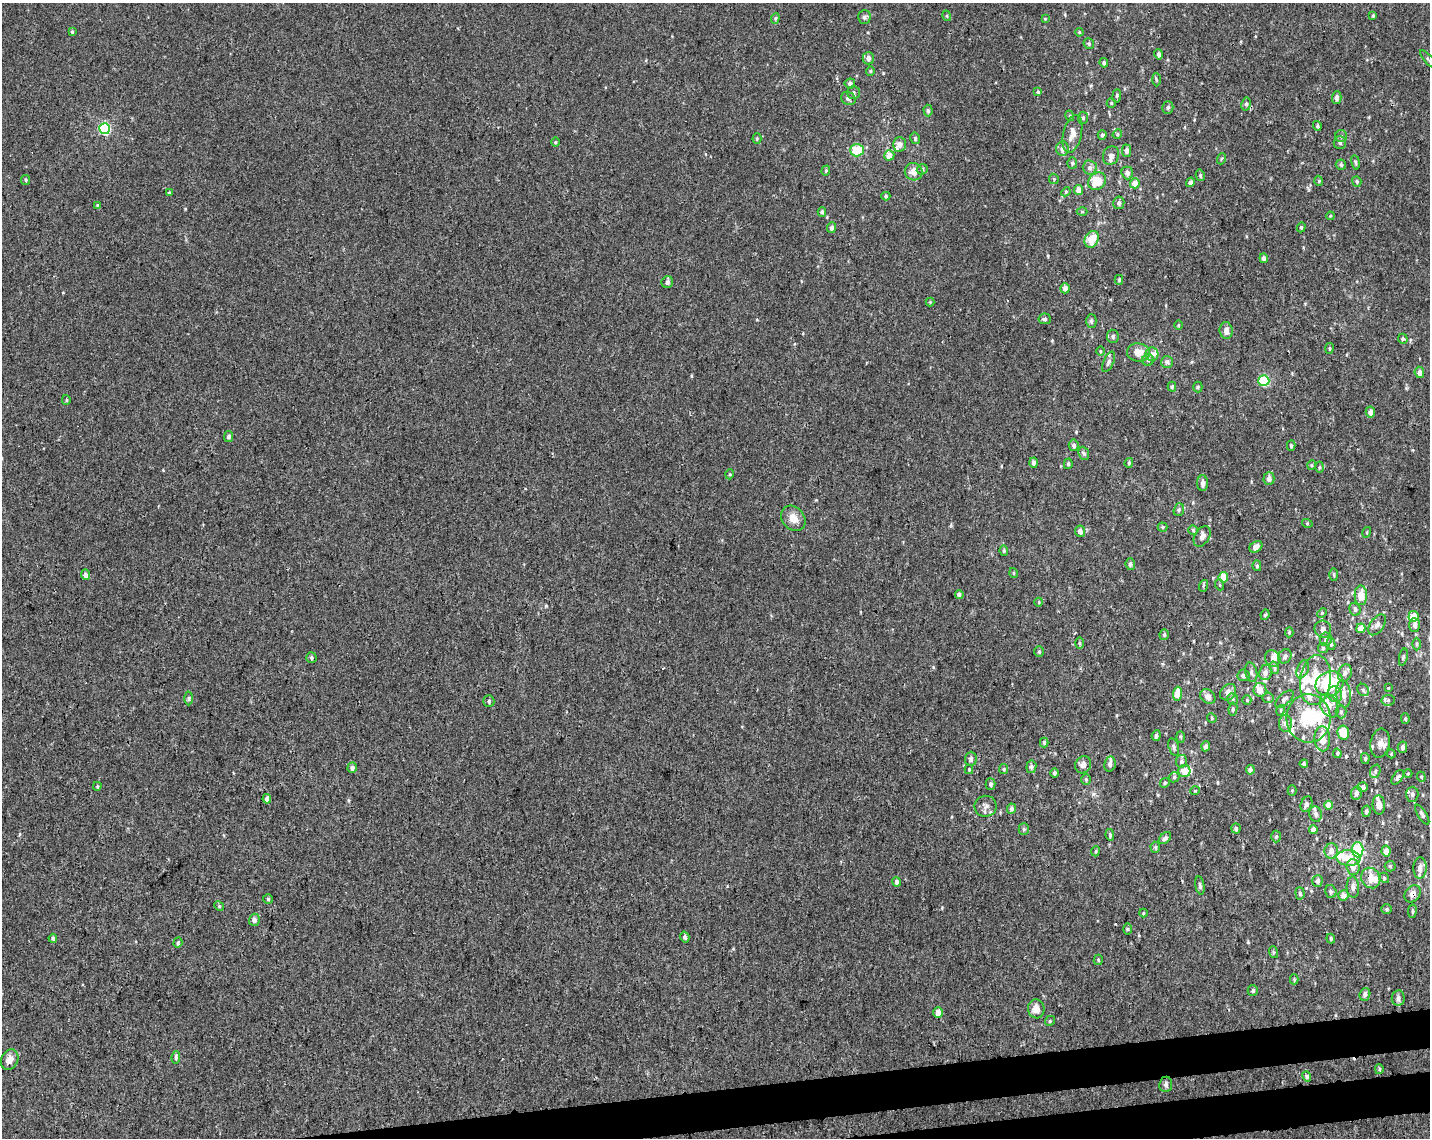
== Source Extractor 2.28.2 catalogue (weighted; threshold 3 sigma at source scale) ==
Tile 5 of 3 x 4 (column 2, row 2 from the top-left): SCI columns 1446-2873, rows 2331-3466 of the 4361 x 4660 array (HDU 1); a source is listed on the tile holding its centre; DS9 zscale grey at full resolution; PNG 1432 x 1140 px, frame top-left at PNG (2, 3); each listed source drawn as its Kron ellipse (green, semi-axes under 4 px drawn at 4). Shown black and unused: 3% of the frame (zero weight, under 3 of 4 exposures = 5% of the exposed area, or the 3 px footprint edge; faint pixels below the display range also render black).
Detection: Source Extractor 2.28.2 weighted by HDU 2 'WHT'; one run over the whole footprint, this tile lists its part. Background 0.00155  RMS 0.004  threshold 0.018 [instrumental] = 3 sigma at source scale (4.5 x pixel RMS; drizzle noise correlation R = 1.50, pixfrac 1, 0.0396/0.0396 arcsec/px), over >= 5 px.
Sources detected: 298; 1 inside a brighter object's white glare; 2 cosmic-ray / hot-pixel residue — neither listed nor drawn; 19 inside a brighter listed object's ellipse — not listed separately; the other 276 listed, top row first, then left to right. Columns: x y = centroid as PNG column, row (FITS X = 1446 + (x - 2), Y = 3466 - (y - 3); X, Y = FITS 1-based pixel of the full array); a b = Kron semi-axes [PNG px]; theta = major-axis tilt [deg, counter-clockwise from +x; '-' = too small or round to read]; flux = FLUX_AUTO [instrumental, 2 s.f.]
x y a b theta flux
1373 15 3 3 - 0.42
947 16 5 3 - 0.41
864 17 7 6 - 1
775 18 5 4 - 0.52
1045 19 3 3 - 0.32
72 32 4 4 - 0.51
1079 32 4 3 - 0.37
1089 44 5 5 - 0.65
1159 54 5 4 - 1.2
868 58 6 5 - 1.8
1428 59 11 3 -48 0.7
1104 63 5 4 - 0.82
870 71 5 4 - 0.45
1156 80 7 3 -89 0.51
850 83 5 5 - 0.99
1038 92 4 4 - 0.46
853 93 6 6 - 0.86
1117 96 7 3 82 0.57
1337 98 6 4 88 1.4
848 99 8 6 -28 1.1
1111 103 5 4 - 0.5
1246 104 6 5 - 0.87
1168 108 6 5 - 0.93
928 111 6 4 -87 0.76
1070 116 5 3 - 0.45
1083 118 6 5 - 0.78
1317 126 5 4 - 0.61
105 129 5 5 - 41
1072 134 19 9 77 4
1117 134 5 4 - 0.54
1102 135 5 4 - 0.71
1341 136 6 6 - 0.78
757 138 5 4 - 0.49
915 138 6 4 -76 0.77
555 142 4 3 - 0.4
1340 142 6 6 - 1
899 144 7 6 - 2
1062 149 7 6 - 2.5
857 150 7 6 - 11
1127 151 6 4 90 1.4
889 155 5 5 - 3.6
1111 155 9 8 - 1.7
1221 159 5 3 - 0.43
1356 162 7 3 -80 0.55
1072 163 5 5 - 0.72
1341 164 5 5 - 0.91
1090 168 7 7 - 1.4
922 169 6 5 - 0.61
826 171 5 4 - 0.49
914 172 9 8 - 3.1
1127 173 6 5 - 1.6
1200 175 6 4 -78 0.61
1054 179 5 5 - 0.54
26 180 5 4 - 0.52
1097 181 10 8 44 9.5
1319 181 5 3 - 0.4
1357 181 5 4 - 0.66
1190 182 5 4 - 1.1
1135 183 5 5 - 3.4
1079 190 5 4 - 3.3
1066 192 5 4 - 0.46
170 193 4 4 - 0.59
886 196 4 4 - 0.56
1119 203 6 5 - 1.2
98 205 4 4 - 0.74
822 212 5 4 - 0.63
1082 212 5 3 - 0.39
1330 216 4 3 - 0.33
1301 227 5 4 - 0.49
832 228 5 4 - 1.2
1092 239 9 6 64 6.4
1264 258 5 4 - 1.5
1119 280 5 4 - 0.55
667 282 6 5 - 1.4
1065 288 5 4 - 1.7
930 302 4 4 - 0.41
1045 319 6 5 - 0.85
1091 321 6 5 - 0.99
1178 325 5 3 - 0.35
1226 331 8 6 -84 2
1113 336 6 6 - 0.94
1403 339 5 4 - 0.76
1329 348 5 3 - 0.43
1100 351 5 3 - 0.37
1138 353 11 9 -8 4.1
1152 354 7 6 - 2
1148 360 5 5 - 0.8
1109 362 11 5 65 1.1
1167 362 6 6 - 1.5
1419 372 5 5 - 1.8
1264 381 5 5 - 30
1172 387 5 4 - 0.59
1198 387 5 4 - 0.6
66 400 5 4 - 0.56
1370 412 5 5 - 2.1
229 437 5 4 - 1.1
1074 445 6 5 - 1.2
1291 446 5 4 - 0.62
1084 453 7 5 -67 0.68
1033 463 5 4 - 1.2
1129 463 5 3 - 0.57
1068 464 5 4 - 0.58
1312 465 5 4 - 0.47
1319 467 5 3 - 0.44
730 474 5 3 - 0.35
1269 479 6 5 - 1.8
1203 483 8 5 90 1.7
1179 510 6 5 - 0.75
793 518 14 11 -50 3.9
1307 523 5 3 - 0.4
1163 527 5 4 - 0.59
1193 530 5 4 - 0.56
1080 531 5 5 - 1.9
1367 532 5 3 - 0.37
1202 536 11 7 59 1.8
1256 547 7 5 33 2.3
1004 551 5 4 - 0.6
1130 564 6 5 - 0.86
1257 566 5 4 - 0.69
1014 573 5 3 - 0.33
85 575 5 4 - 1.4
1334 575 6 3 -89 0.46
1223 577 5 4 - 6
1220 585 5 3 - 0.41
1203 586 6 4 72 0.5
959 595 4 4 - 1.4
1361 595 10 6 -88 5.3
1039 602 4 3 - 0.3
1355 609 6 5 - 1.1
1322 613 5 4 - 0.56
1265 615 5 3 - 0.57
1413 616 5 5 - 6.3
1377 625 12 6 56 1.7
1415 625 7 5 -88 1.8
1361 628 5 4 - 4.5
1323 629 9 8 - 1.7
1289 632 5 4 - 0.59
1164 635 5 4 - 0.75
1326 639 7 6 - 1.2
1079 643 6 4 -89 0.5
1331 644 6 4 -80 0.83
1417 644 6 4 90 0.64
1323 648 5 5 - 0.61
1039 652 5 4 - 0.56
1285 656 7 6 - 1.3
1403 657 9 3 78 0.64
311 658 5 5 - 0.78
1273 659 8 7 - 2.6
1275 668 6 4 -71 0.65
1303 669 9 5 69 1.4
1251 672 10 6 -76 1.2
1265 673 7 6 - 1.7
1345 673 9 6 71 1.5
1244 675 6 6 - 1.2
1315 680 25 15 82 11
1329 684 14 12 25 27
1388 688 4 3 - 0.34
1260 690 7 6 - 3.3
1363 690 7 5 -48 0.78
1228 692 9 7 48 2.2
1177 694 7 4 88 6.6
1335 694 8 7 - 1.6
1343 694 13 7 -84 3.1
1208 697 8 6 -36 2.2
189 698 7 3 89 0.57
1268 698 5 5 - 0.66
1233 699 6 5 - 0.71
1284 699 11 5 42 1.3
1247 700 4 4 - 0.5
1388 700 7 5 8 0.71
489 701 5 5 - 0.87
1329 705 12 8 -65 3.4
1233 709 6 4 82 0.71
1281 710 5 3 - 0.47
1341 712 6 5 - 0.72
1212 718 5 4 - 0.52
1308 718 24 22 90 20
1405 719 5 4 - 0.54
1285 723 8 6 88 1.7
1343 733 7 5 -80 5.4
1156 736 5 4 - 0.92
1180 737 5 4 - 0.53
1322 739 12 7 -87 5.9
1044 742 5 3 - 0.58
1380 743 14 9 80 3
1206 746 5 4 - 1.4
1174 747 9 5 -73 0.88
1402 747 5 4 - 1
1337 753 5 4 - 0.59
1391 754 4 4 - 0.43
1365 758 5 4 - 0.61
971 759 7 6 - 1.3
1181 761 6 5 - 1.1
1110 764 7 5 81 1.4
1304 764 4 4 - 0.67
1083 765 9 7 62 2
1031 767 6 5 - 0.89
352 768 5 4 - 1.3
969 769 4 4 - 0.41
1004 769 5 4 - 0.5
1250 770 5 4 - 1.2
1184 771 6 6 - 3.9
1375 771 7 5 69 0.81
1054 773 5 4 - 0.82
1408 774 4 4 - 0.43
1174 777 6 4 47 0.62
1398 777 8 4 53 1.1
1421 777 5 4 - 0.54
1086 779 5 5 - 0.55
1165 783 5 4 - 0.53
990 784 5 5 - 0.86
97 786 4 3 - 0.44
1363 787 5 5 - 2.3
1292 790 5 4 - 0.46
1195 791 5 3 - 0.31
1356 793 7 5 77 1.4
1412 794 7 6 - 1.2
267 799 5 4 - 1.9
1306 804 8 5 68 1.5
1328 805 4 4 - 5
1379 805 9 6 -86 2.4
986 806 11 10 - 1.8
1012 809 5 4 - 1.4
1366 811 6 4 79 1
1316 814 8 6 -76 1.5
1422 815 11 4 -58 0.93
1236 828 5 4 - 0.83
1024 829 5 5 - 0.71
1313 829 4 4 - 2.3
1110 835 6 4 -81 0.66
1276 836 6 5 - 0.66
1165 838 7 4 43 1
1155 847 5 5 - 0.64
1358 850 7 5 -88 24
1096 851 5 3 - 0.41
1331 851 7 6 - 2.5
1386 851 5 4 - 2.9
1348 858 12 8 -5 6
1390 866 5 5 - 0.66
1353 867 8 6 -87 2.8
1420 868 10 6 88 3.1
1371 878 11 9 -55 5
1384 878 5 4 - 0.61
1317 881 5 5 - 1.5
897 882 5 4 - 1.3
1200 885 9 4 -81 0.84
1353 887 10 6 -87 1.8
1331 891 6 5 - 0.8
1300 893 6 4 -85 0.69
1413 894 9 7 49 2.2
1343 895 5 5 - 2
268 899 5 5 - 0.57
219 906 5 4 - 0.49
1386 909 5 5 - 0.62
1412 911 7 3 82 0.6
1143 913 4 4 - 0.41
254 920 6 5 - 1.8
1127 929 6 4 -89 0.46
685 937 5 4 - 1
53 938 4 3 - 0.77
1331 939 5 4 - 0.68
178 943 5 4 - 0.55
1273 952 6 4 -72 0.47
1098 960 5 4 - 0.49
1294 979 5 4 - 0.47
1253 990 5 5 - 0.96
1365 994 6 5 - 1.3
1398 998 7 6 - 1.5
1036 1009 9 8 - 3.2
938 1012 5 4 - 3
1050 1021 5 4 - 0.52
176 1057 6 4 82 0.74
10 1060 10 8 62 2.9
1379 1069 5 4 - 0.52
1307 1077 5 4 - 0.71
1166 1084 8 6 85 0.98
Overlapping masked pixels (flux is a lower limit): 2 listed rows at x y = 1371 878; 1413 894
Isophote crosses this tile's border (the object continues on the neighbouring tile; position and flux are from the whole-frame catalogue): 1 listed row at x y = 1428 59
Unlisted compact peaks at least as high as the median listed source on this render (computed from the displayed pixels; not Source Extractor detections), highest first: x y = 546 606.